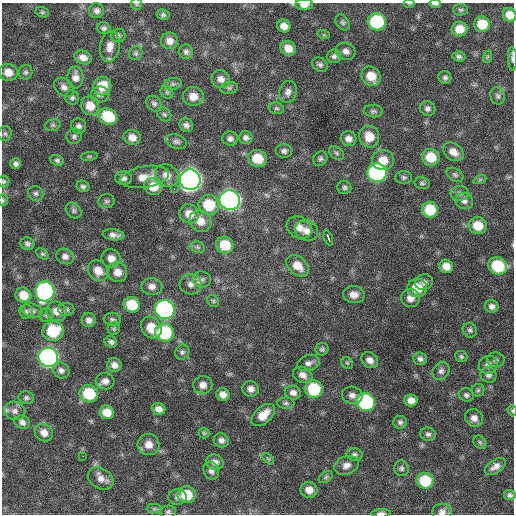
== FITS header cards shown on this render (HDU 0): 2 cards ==
NAXIS1  =                  512 / Axis length
NAXIS2  =                  512 / Axis length

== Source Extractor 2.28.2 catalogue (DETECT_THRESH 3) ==
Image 512 x 512 px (HDU 0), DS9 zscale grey, 1 PNG px = 1 image px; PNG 516 x 516 px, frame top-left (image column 1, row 512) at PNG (2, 3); each listed source drawn as its Kron ellipse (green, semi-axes under 4 px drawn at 4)
Background 700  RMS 21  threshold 63.5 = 3 sigma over >= 5 px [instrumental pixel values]
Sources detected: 202; all 202 listed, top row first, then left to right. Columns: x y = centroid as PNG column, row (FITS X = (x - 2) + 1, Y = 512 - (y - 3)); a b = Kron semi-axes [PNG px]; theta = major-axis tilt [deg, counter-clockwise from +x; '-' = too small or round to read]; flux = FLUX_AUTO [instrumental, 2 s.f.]
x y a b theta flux
136 4 6 5 - 2.0e+03
304 4 9 5 -1 1.2e+04
409 4 5 3 - 1.4e+03
435 4 6 2 -3 3.1e+03
460 10 7 5 -2 2.8e+03
97 11 7 7 - 5.4e+03
42 12 7 5 -14 2.6e+03
163 15 6 5 - 3.1e+03
510 15 7 6 - 1.4e+04
343 22 8 6 -58 3.7e+03
377 22 9 8 - 9.6e+04
482 24 8 7 - 2.9e+04
284 26 7 6 - 1.1e+04
104 28 7 5 -15 4.0e+03
459 29 8 7 - 1.8e+04
118 35 7 7 - 3.3e+03
324 35 6 4 -18 1.9e+03
169 41 8 8 - 1.1e+04
110 46 15 10 82 1.3e+04
288 48 8 7 - 1.5e+04
346 51 10 8 -26 7.2e+03
186 52 7 7 - 4.3e+03
136 53 7 6 - 3.1e+03
334 56 7 6 - 4.4e+03
459 56 6 5 - 3.5e+03
83 57 9 6 -20 9.6e+03
487 57 6 4 71 2.0e+03
512 59 12 4 -87 3.7e+03
320 65 8 6 -32 4.0e+03
8 72 9 8 - 1.6e+04
26 72 7 6 - 3.6e+03
371 76 10 9 - 2.4e+04
75 77 11 8 -90 9.3e+03
445 78 6 6 - 3.9e+03
221 79 9 9 - 8.9e+03
173 84 9 6 7 4.4e+03
102 86 9 9 - 2.7e+04
64 87 11 8 -41 7.6e+03
229 88 9 6 9 3.3e+03
167 92 7 5 -45 2.8e+03
288 92 11 8 73 7.2e+03
100 94 9 8 - 5.1e+03
193 96 10 9 - 1.5e+04
497 96 8 7 - 4.1e+03
72 97 7 7 - 3.7e+03
154 104 9 7 -44 4.1e+03
90 106 9 9 - 2.1e+04
276 108 8 5 -15 3.0e+03
427 108 8 7 - 4.9e+03
373 111 9 6 -6 3.6e+03
164 114 7 6 - 3.1e+03
108 116 10 8 -29 5.1e+04
53 125 8 6 15 2.9e+03
186 125 7 6 - 5.2e+03
79 126 7 7 - 5.2e+03
5 134 7 6 - 3.3e+03
74 136 8 7 - 4.2e+03
132 137 8 7 - 1.1e+04
369 137 11 10 - 2.2e+04
246 138 6 6 - 4.9e+03
230 139 8 7 - 5.6e+03
349 139 8 7 - 7.9e+03
176 142 10 7 -17 5.1e+03
284 151 8 7 - 4.7e+03
453 152 11 8 -34 1.2e+04
337 153 8 5 -41 3.4e+03
89 156 8 4 8 2.3e+03
431 157 9 8 - 3.3e+04
257 159 9 8 - 3.2e+04
320 159 8 6 51 3.8e+03
57 160 7 5 -24 3.1e+03
383 160 11 10 - 2.0e+04
16 164 5 5 - 4.3e+03
377 173 10 9 - 3.2e+05
167 175 12 10 -36 1.5e+04
455 175 9 6 -33 3.6e+03
145 177 24 10 9 2.1e+04
404 177 8 6 -1 3.5e+03
123 178 8 7 - 5.1e+03
480 179 7 4 20 2.0e+03
190 180 10 10 - 1.2e+06
4 181 6 6 - 2.5e+03
422 183 7 5 -12 3.2e+03
83 186 6 5 - 3.6e+03
153 186 9 8 - 2.2e+04
344 187 7 6 - 3.6e+03
174 189 3 2 - 2.4e+03
36 193 8 7 - 4.2e+03
460 193 9 7 4 5.3e+03
3 200 6 5 - 2.0e+03
230 200 10 10 - 6.8e+05
106 201 8 7 - 3.3e+03
464 201 9 8 - 6.0e+03
209 205 10 10 - 4.8e+04
430 210 8 8 - 4.2e+04
74 211 9 7 -47 4.0e+03
189 214 10 9 - 1.6e+04
200 221 11 10 - 1.8e+04
478 226 9 8 - 2.8e+04
299 228 13 10 -29 1.3e+04
307 231 11 10 - 1.2e+04
113 235 11 5 -7 6.7e+03
328 238 8 3 -70 2.1e+04
27 244 7 6 - 4.3e+03
225 245 9 8 - 3.8e+04
198 247 7 5 -21 3.4e+03
42 254 7 4 -40 2.3e+03
65 256 9 7 -22 6.9e+03
111 258 10 9 - 1.2e+04
298 266 13 9 -41 1.8e+04
446 266 7 6 - 1.3e+04
498 266 9 8 - 6.2e+04
98 271 11 9 -47 1.6e+04
117 272 10 9 - 1.4e+04
202 279 9 8 - 5.6e+03
424 282 9 7 13 5.6e+03
191 284 11 10 - 9.5e+03
152 286 10 8 -6 9.4e+03
417 288 10 9 - 3.1e+04
45 291 10 9 - 3.2e+05
24 295 8 7 - 2.0e+04
354 295 11 8 -4 1.1e+04
410 298 9 9 - 9.9e+03
213 301 6 5 - 2.7e+03
132 305 8 7 - 4.1e+04
492 306 7 6 - 5.8e+03
66 310 8 6 1 3.9e+03
165 310 10 9 - 4.3e+05
32 311 10 7 -14 4.8e+03
57 311 10 9 - 1.3e+04
26 312 7 7 - 3.4e+03
46 315 7 7 - 3.5e+03
112 319 9 6 -4 3.5e+03
89 320 7 7 - 6.5e+03
151 328 11 9 -54 2.7e+04
114 329 6 6 - 2.4e+03
470 330 7 7 - 3.8e+03
53 331 10 10 - 5.8e+04
164 332 9 9 - 1.0e+05
111 342 6 5 - 4.0e+03
322 349 7 6 - 3.2e+03
182 352 7 7 - 3.9e+03
461 356 6 5 - 2.9e+03
48 357 10 9 - 5.7e+05
420 359 7 6 - 4.4e+03
370 360 9 7 -38 8.7e+03
496 360 8 7 - 4.1e+03
308 363 11 8 18 6.7e+03
347 363 6 5 - 2.1e+03
114 365 7 6 - 8.4e+03
488 365 9 9 - 8.5e+03
61 370 9 7 -31 5.9e+03
441 371 10 8 52 5.5e+03
303 375 10 7 -27 8.7e+03
488 375 8 7 - 5.4e+03
105 381 9 8 - 7.8e+03
203 385 9 9 - 1.1e+04
251 389 8 7 - 8.2e+03
314 389 9 8 - 7.1e+04
478 390 6 6 - 2.6e+03
293 393 8 7 - 6.9e+03
89 394 9 8 - 5.6e+04
223 394 7 6 - 9.5e+03
352 395 10 8 -11 7.4e+03
466 395 7 6 - 3.8e+03
26 398 8 6 -11 3.5e+03
411 400 6 6 - 1.0e+04
366 402 9 9 - 2.0e+05
286 403 8 5 0 3.3e+03
158 409 7 5 -18 7.7e+03
15 411 11 9 -20 8.0e+03
512 411 6 4 -71 1.8e+03
107 412 7 6 - 1.9e+04
263 415 14 8 43 2.0e+04
474 418 9 8 - 8.7e+03
22 422 8 6 -26 6.1e+03
400 422 7 6 - 3.7e+03
44 433 9 8 - 1.2e+04
204 433 5 5 - 2.2e+03
428 434 8 6 -12 4.1e+03
221 440 7 7 - 6.2e+03
480 442 7 5 -46 3.0e+03
149 445 11 10 - 1.5e+04
354 455 8 6 -11 3.8e+03
83 456 2 2 - 5.3e+03
268 459 7 4 -44 2.1e+03
215 462 9 7 -28 7.6e+03
346 465 12 9 20 9.2e+03
495 466 12 6 33 8.6e+03
401 468 8 7 - 4.0e+03
211 471 9 7 -66 6.0e+03
326 477 8 5 37 2.6e+03
101 478 14 10 -33 1.1e+04
425 481 8 8 - 5.3e+04
309 490 8 8 - 1.2e+04
187 495 9 8 - 3.6e+04
510 495 6 5 - 3.8e+03
177 497 9 8 - 5.4e+03
154 509 7 4 0 2.2e+03
168 512 8 6 8 3.6e+03
442 512 10 8 5 7.1e+03
381 513 10 4 2 4.9e+03
At the frame edge (FLAGS 8, measured only in part): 12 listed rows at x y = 136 4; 304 4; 409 4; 435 4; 510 15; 512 59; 4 181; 3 200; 498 266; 512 411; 442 512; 381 513